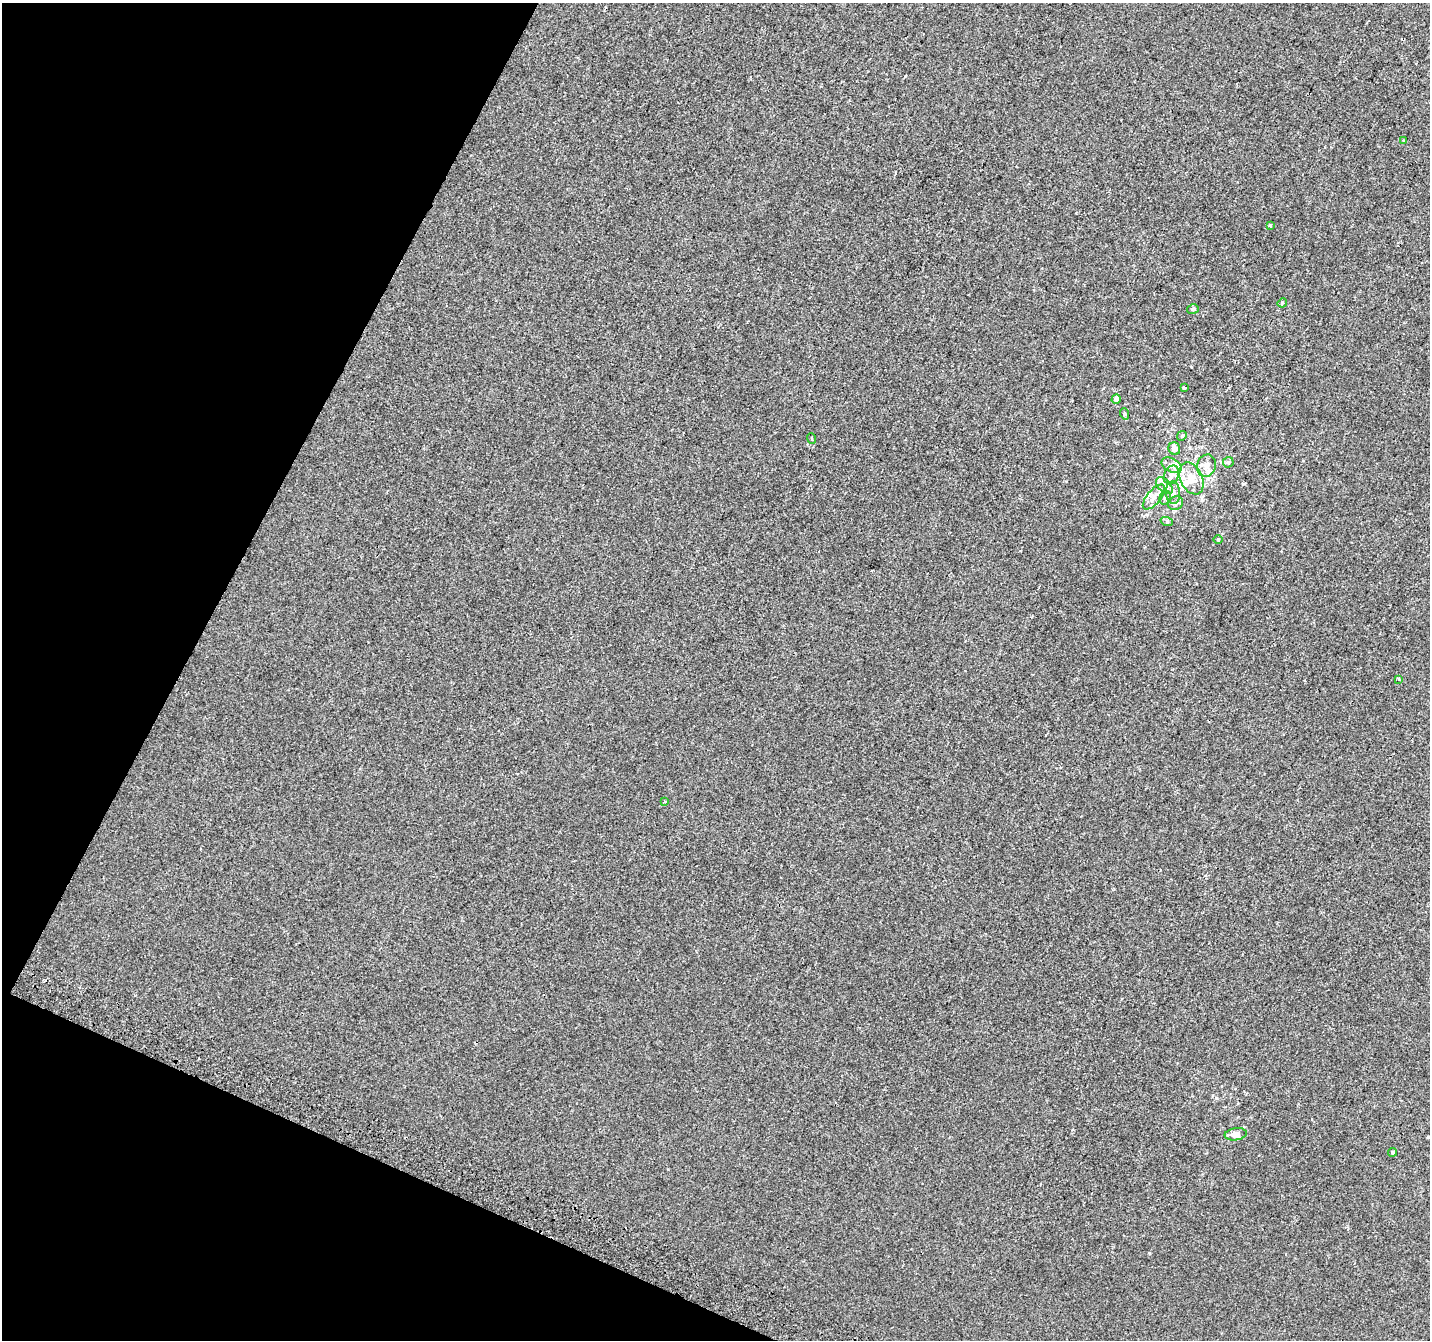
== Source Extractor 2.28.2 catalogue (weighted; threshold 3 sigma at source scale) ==
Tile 9 of 4 x 4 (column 1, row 3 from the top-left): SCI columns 27-1454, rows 1644-2981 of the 5758 x 5899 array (HDU 1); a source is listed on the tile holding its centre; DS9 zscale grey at full resolution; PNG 1432 x 1342 px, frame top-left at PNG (2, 3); each listed source drawn as its Kron ellipse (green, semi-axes under 4 px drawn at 4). Shown black and unused: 21% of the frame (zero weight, under 2 of 3 exposures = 2% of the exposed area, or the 3 px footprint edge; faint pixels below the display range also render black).
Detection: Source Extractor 2.28.2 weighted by HDU 2 'WHT'; one run over the whole footprint, this tile lists its part. Background 2.19e-04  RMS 0.0036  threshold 0.0161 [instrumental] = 3 sigma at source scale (4.5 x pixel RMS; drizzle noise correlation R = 1.50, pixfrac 1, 0.0396/0.0396 arcsec/px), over >= 5 px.
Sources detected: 32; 6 inside a brighter listed object's ellipse — not listed separately; the other 26 listed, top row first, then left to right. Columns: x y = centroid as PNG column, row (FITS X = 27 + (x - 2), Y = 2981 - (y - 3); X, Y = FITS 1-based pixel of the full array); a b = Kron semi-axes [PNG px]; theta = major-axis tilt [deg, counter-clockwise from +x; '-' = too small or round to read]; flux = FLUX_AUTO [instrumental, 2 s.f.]
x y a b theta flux
1404 141 3 3 - 0.32
1270 226 4 3 - 2.4
1282 303 5 4 - 0.37
1193 309 6 4 14 0.6
1184 388 3 3 - 2.3
1116 399 5 4 - 1.3
1125 414 6 3 -71 0.39
1182 436 5 4 - 0.43
811 439 5 2 - 0.38
1174 449 6 5 - 2.2
1228 462 5 5 - 0.59
1171 465 11 6 -27 1.7
1206 466 11 9 76 2.6
1171 475 10 7 65 2
1191 478 17 11 -65 4.9
1164 486 10 6 -46 1.6
1173 493 11 7 -88 1.8
1154 497 15 7 50 2.5
1165 498 7 5 74 0.89
1176 503 7 6 - 1.3
1167 522 6 4 -19 0.47
1218 540 5 3 - 0.33
1398 679 3 3 - 0.97
665 802 3 3 - 0.82
1236 1134 11 6 9 2.5
1393 1152 4 4 - 0.57
Unlisted compact peaks at least as high as the median listed source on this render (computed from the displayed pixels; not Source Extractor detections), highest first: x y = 1243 484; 1149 1253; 905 76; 1216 1098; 1076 213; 1066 481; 1020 551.